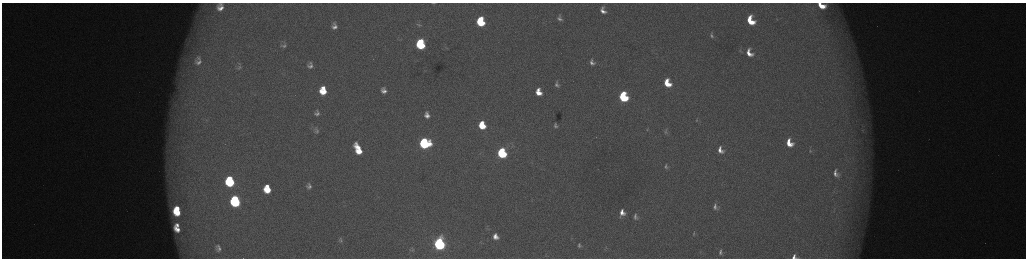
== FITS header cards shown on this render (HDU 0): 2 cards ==
NAXIS1  =                 2048 /fastest changing axis
NAXIS2  =                  512 /next to fastest changing axis

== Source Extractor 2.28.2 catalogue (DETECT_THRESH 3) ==
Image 2048 x 512 px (HDU 0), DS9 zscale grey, zoomed out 1/2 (1 PNG px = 2 x 2 image px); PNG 1028 x 260 px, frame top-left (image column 1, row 511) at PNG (2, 3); no overlay
Background 173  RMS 1.9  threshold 5.81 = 3 sigma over >= 5 px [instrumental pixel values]
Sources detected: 74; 6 cannot appear on this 1/2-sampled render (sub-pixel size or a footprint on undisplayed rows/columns) and are not listed; the other 68 listed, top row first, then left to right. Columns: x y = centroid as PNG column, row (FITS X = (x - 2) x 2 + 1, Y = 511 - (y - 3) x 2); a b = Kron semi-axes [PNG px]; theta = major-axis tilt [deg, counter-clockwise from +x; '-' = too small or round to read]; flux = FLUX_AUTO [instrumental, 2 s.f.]
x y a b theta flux
434 3 3 1 - 250
221 4 7 5 -38 1300
822 6 11 6 -22 8400
220 8 10 8 -23 4200
603 11 8 5 -61 2800
560 18 9 6 -52 1700
750 20 9 6 -65 12000
481 22 7 6 - 23000
419 25 6 3 -1 520
334 26 10 7 88 2900
712 35 10 6 -71 1600
420 44 7 6 - 38000
284 45 8 6 13 1300
446 48 7 3 -16 460
740 51 7 4 -57 760
749 53 11 7 -63 5300
199 58 12 7 -57 3200
198 62 15 11 -24 5700
592 62 10 7 -65 2300
310 63 9 4 -50 1000
310 66 9 8 - 2300
239 68 7 4 36 810
667 83 8 5 -62 10000
557 84 10 7 -70 1900
384 88 6 3 -84 620
323 91 7 6 - 10000
384 91 6 4 -28 1800
538 92 9 6 -69 6200
623 97 7 5 -68 42000
317 111 6 3 -66 480
317 114 5 4 - 1000
427 115 6 5 - 2400
696 120 6 3 79 460
482 125 6 5 - 12000
555 126 8 5 -60 1400
647 130 5 4 - 590
862 130 5 3 - 600
316 131 6 4 10 650
666 131 9 7 -66 1500
424 143 7 7 - 59000
789 143 8 6 -63 7000
358 149 11 5 -65 10000
720 150 8 6 -59 3200
810 150 5 4 - 580
502 153 7 5 -71 52000
666 166 8 5 -87 1300
836 173 8 6 -67 2200
230 181 8 6 -80 37000
309 186 5 4 - 1300
267 189 7 6 - 11000
235 201 8 6 -80 62000
715 207 8 6 -64 1800
177 208 4 3 - 4200
177 212 7 5 -38 10000
622 213 10 7 85 4300
636 217 10 7 -67 2200
177 225 4 3 - 1500
177 229 7 4 -41 3900
694 233 9 4 79 850
495 237 6 5 - 3000
341 240 6 4 -82 740
439 244 7 6 - 130000
579 245 4 3 - 770
218 246 5 4 - 620
219 249 7 6 - 1300
412 249 7 4 -84 630
721 252 7 4 86 1100
794 257 6 5 - 1800
At the frame edge (FLAGS 8, measured only in part): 3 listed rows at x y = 434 3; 822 6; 794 257
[6 sub-pixel or undisplayed-footprint detections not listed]